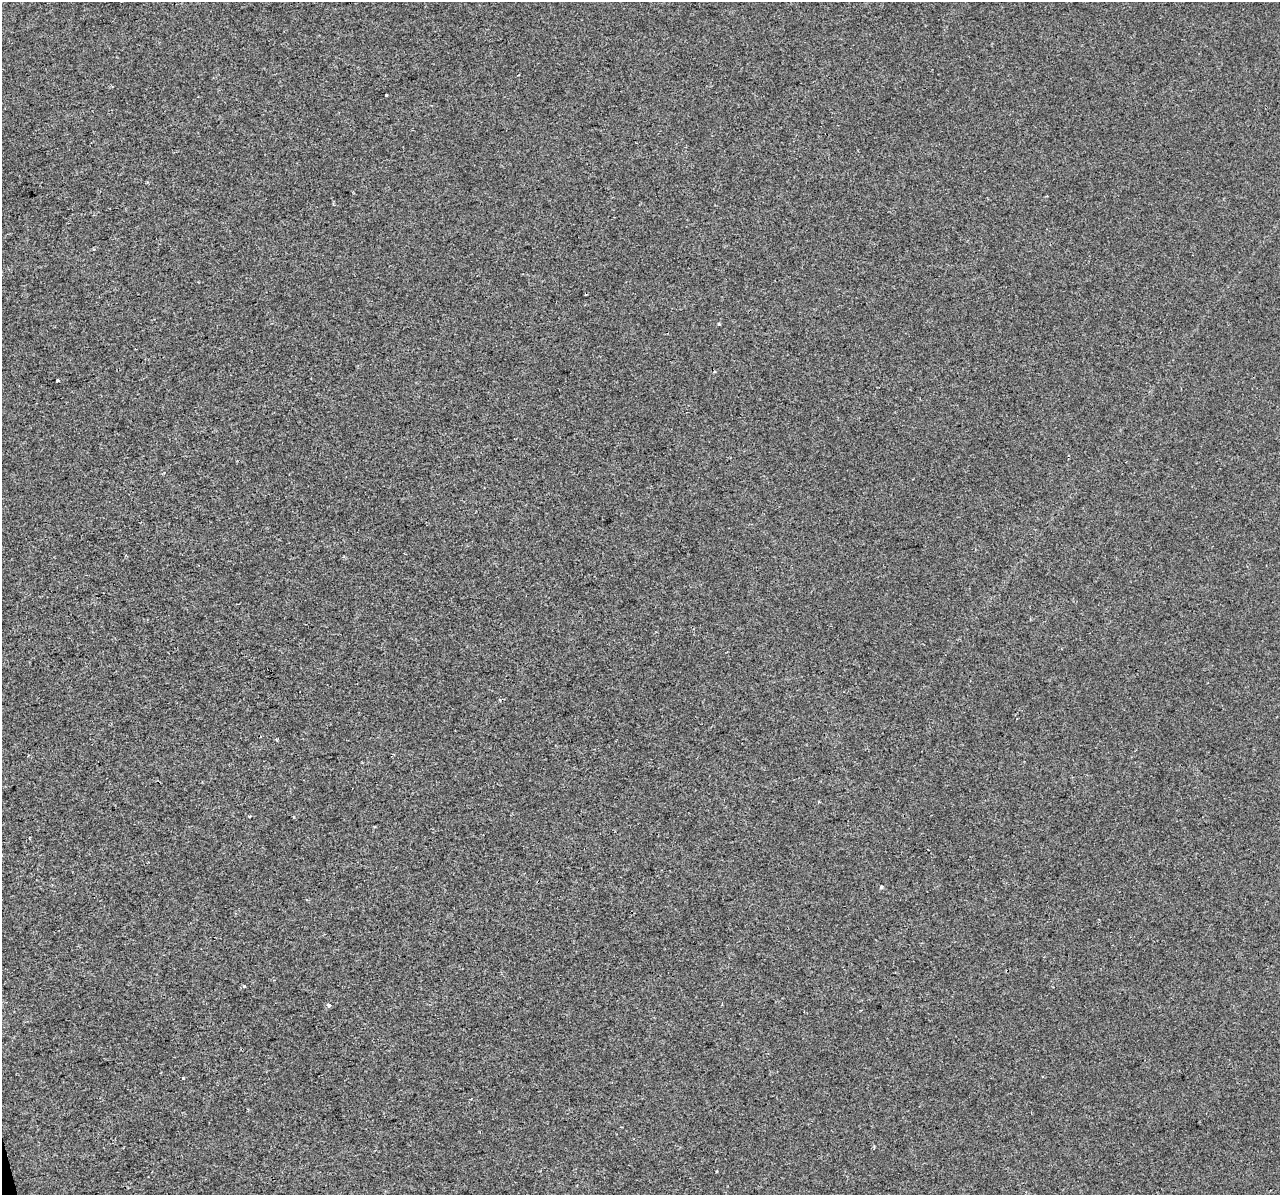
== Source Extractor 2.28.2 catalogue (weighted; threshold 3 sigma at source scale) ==
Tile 7 of 4 x 4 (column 3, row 2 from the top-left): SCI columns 2555-3832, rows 2476-3668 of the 5109 x 4903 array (HDU 1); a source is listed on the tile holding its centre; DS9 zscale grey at full resolution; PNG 1282 x 1197 px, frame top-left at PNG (2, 2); no overlay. Shown black and unused: <1% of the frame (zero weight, under 2 of 3 exposures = <1% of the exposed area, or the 3 px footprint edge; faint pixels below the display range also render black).
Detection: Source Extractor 2.28.2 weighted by HDU 2 'WHT'; one run over the whole footprint, this tile lists its part. Background -4.07e-04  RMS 0.0043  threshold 0.0193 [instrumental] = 3 sigma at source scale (4.5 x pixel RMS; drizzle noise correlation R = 1.50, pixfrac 1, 0.0396/0.0396 arcsec/px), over >= 5 px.
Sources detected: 14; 3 cosmic-ray / hot-pixel residue — not listed; the other 11 listed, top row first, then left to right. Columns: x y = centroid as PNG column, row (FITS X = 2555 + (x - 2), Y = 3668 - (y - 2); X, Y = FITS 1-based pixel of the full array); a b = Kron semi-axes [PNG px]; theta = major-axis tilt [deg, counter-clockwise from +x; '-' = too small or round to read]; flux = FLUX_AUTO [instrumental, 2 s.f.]
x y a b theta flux
519 75 3 2 - 0.34
386 95 3 2 - 0.44
719 324 4 3 - 0.51
58 380 3 3 - 0.93
249 816 3 2 - 0.65
294 816 3 3 - 0.44
881 887 4 4 - 0.52
244 986 4 3 - 0.47
329 1005 5 4 - 1.5
183 1078 3 2 - 0.45
874 1147 4 3 - 0.41